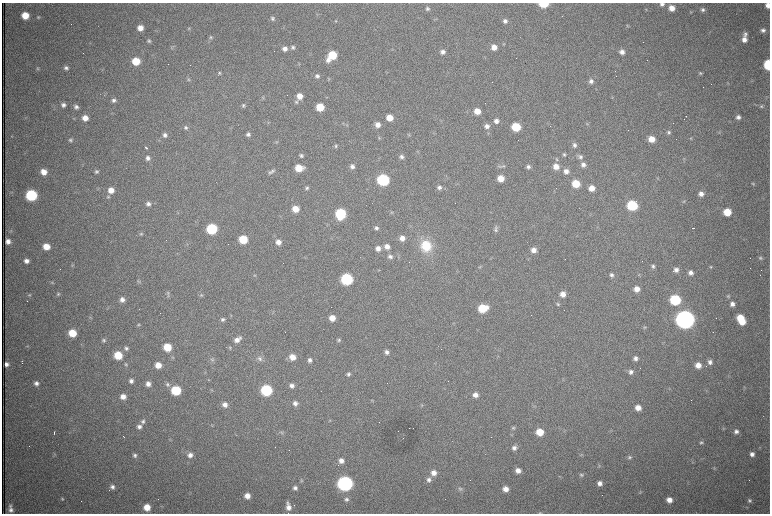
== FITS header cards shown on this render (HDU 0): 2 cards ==
NAXIS1  =                 1536 /fastest changing axis
NAXIS2  =                 1023 /next to fastest changing axis

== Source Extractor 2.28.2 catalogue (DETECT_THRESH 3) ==
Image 1536 x 1023 px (HDU 0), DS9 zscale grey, zoomed out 1/2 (1 PNG px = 2 x 2 image px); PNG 772 x 516 px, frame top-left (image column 1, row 1022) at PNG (2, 3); no overlay
Background 1070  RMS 16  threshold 49.5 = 3 sigma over >= 5 px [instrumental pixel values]
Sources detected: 325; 71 cannot appear on this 1/2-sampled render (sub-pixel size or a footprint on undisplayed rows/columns) and are not listed; the other 254 listed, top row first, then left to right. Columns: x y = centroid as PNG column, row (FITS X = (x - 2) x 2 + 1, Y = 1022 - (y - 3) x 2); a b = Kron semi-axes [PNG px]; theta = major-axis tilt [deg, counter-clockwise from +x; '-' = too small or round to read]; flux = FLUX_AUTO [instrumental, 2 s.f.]
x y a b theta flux
544 4 6 4 1 1.2e+05
662 4 5 4 - 1.0e+04
768 5 5 4 - 2.4e+04
672 8 5 5 - 3.4e+04
427 9 5 5 - 6.3e+03
703 10 5 5 - 8.9e+03
25 15 5 5 - 6.6e+04
38 17 5 5 - 5.3e+03
272 19 5 5 - 7.3e+03
435 19 4 2 - 2.5e+03
336 21 4 3 - 2.4e+03
505 21 6 5 - 1.2e+04
627 26 5 4 - 3.7e+03
140 28 5 5 - 3.1e+04
189 28 5 4 - 4.3e+03
763 30 6 5 - 1.2e+04
745 34 6 5 - 9.2e+03
211 38 6 5 - 6.4e+03
744 39 6 5 - 2.3e+04
149 41 5 4 - 5.9e+03
503 44 4 4 - 3.6e+03
171 47 4 3 - 3.8e+03
293 47 6 5 - 9.4e+03
494 47 6 5 - 2.9e+04
285 49 6 5 - 1.8e+04
443 52 5 5 - 1.3e+04
622 52 6 5 - 1.7e+04
332 55 6 6 - 1.2e+05
328 60 6 6 - 1.7e+04
136 61 6 5 - 9.0e+04
190 65 2 1 - 9.9e+04
299 65 4 2 - 2.2e+03
768 65 6 4 89 2.1e+05
38 68 5 5 - 4.9e+03
66 68 5 5 - 1.0e+04
219 73 5 4 - 5.0e+03
700 73 5 4 - 4.9e+03
317 76 5 5 - 9.3e+03
189 79 6 4 -38 4.7e+03
329 79 5 3 - 3.3e+03
591 81 6 6 - 1.4e+04
727 83 3 2 - 2.2e+03
300 96 6 5 - 3.2e+04
612 97 5 3 - 2.8e+03
263 98 6 3 -34 3.5e+03
114 100 5 5 - 1.1e+04
296 102 6 5 - 6.7e+03
63 105 5 5 - 1.2e+04
243 105 5 4 - 6.1e+03
761 106 5 5 - 6.1e+03
76 107 5 5 - 1.2e+04
320 107 6 5 - 9.3e+04
477 111 6 5 - 4.2e+04
738 117 5 5 - 1.2e+04
85 118 5 5 - 3.1e+04
389 118 6 5 - 4.3e+04
496 121 6 5 - 1.7e+04
268 122 4 3 - 2.8e+03
343 123 4 2 - 2.4e+03
587 124 4 4 - 3.6e+03
377 125 6 5 - 2.4e+04
487 126 6 6 - 1.6e+04
186 127 5 5 - 8.4e+03
516 127 6 5 - 1.3e+05
669 132 5 5 - 7.6e+03
719 132 4 3 - 3.1e+03
248 134 5 5 - 9.8e+03
408 134 5 4 - 4.5e+03
165 135 6 6 - 1.3e+04
379 138 5 4 - 3.8e+03
691 138 5 2 - 2.5e+03
651 139 6 6 - 4.4e+04
70 140 5 5 - 7.2e+03
575 145 5 5 - 1.0e+04
336 146 5 4 - 5.5e+03
146 148 4 2 - 8.9e+03
418 151 3 2 - 2.4e+03
564 154 5 4 - 6.3e+03
301 156 5 4 - 7.9e+03
401 157 6 5 - 1.1e+04
580 157 6 6 - 1.0e+04
148 158 6 5 - 1.2e+04
557 159 6 4 -45 5.9e+03
683 159 5 2 - 2.8e+03
583 165 6 6 - 1.6e+04
352 166 6 5 - 1.4e+04
503 166 7 5 4 8.3e+03
556 166 6 6 - 3.2e+04
528 167 5 5 - 9.7e+03
299 168 7 5 3 7.1e+04
96 171 5 5 - 7.0e+03
272 171 6 5 - 6.7e+03
566 171 6 6 - 1.9e+04
43 172 6 5 - 3.7e+04
270 172 6 5 - 6.6e+03
501 178 6 5 - 4.3e+04
657 178 5 4 - 3.4e+03
383 180 6 6 - 4.8e+05
576 184 6 5 - 8.4e+04
753 184 5 4 - 4.7e+03
439 187 6 5 - 1.0e+04
307 188 5 4 - 6.7e+03
592 188 6 5 - 3.5e+04
111 190 6 6 - 3.5e+04
701 194 6 5 - 2.0e+04
31 195 6 6 - 3.7e+05
108 197 6 5 - 6.6e+03
684 201 5 4 - 4.5e+03
148 204 6 6 - 1.4e+04
632 205 6 6 - 2.6e+05
295 209 6 5 - 4.7e+04
391 212 5 4 - 3.7e+03
727 212 6 6 - 8.4e+04
178 213 3 2 - 2.1e+03
340 214 7 6 - 2.8e+05
376 228 5 4 - 8.3e+03
693 228 3 1 - 3.0e+03
212 229 6 6 - 2.9e+05
496 229 9 5 86 9.6e+03
141 234 5 5 - 5.6e+03
402 238 6 5 - 2.4e+04
243 239 6 5 - 1.1e+05
8 241 4 4 - 1.8e+04
278 242 6 5 - 2.4e+04
387 246 6 6 - 2.2e+04
426 246 14 12 -64 1.1e+05
46 247 5 5 - 5.1e+04
378 248 6 6 - 2.0e+04
533 250 6 5 - 2.3e+04
390 256 6 5 - 1.1e+04
760 258 6 5 - 7.4e+03
26 261 5 5 - 1.7e+04
72 265 5 4 - 4.1e+03
653 266 5 5 - 7.9e+03
480 267 5 3 - 3.3e+03
711 267 4 4 - 3.6e+03
379 270 3 3 - 2.3e+03
676 270 6 5 - 1.5e+04
690 272 6 5 - 1.7e+04
254 275 5 4 - 4.1e+03
612 275 5 5 - 8.9e+03
638 275 3 2 - 2.2e+03
347 279 6 6 - 4.4e+05
52 282 5 4 - 3.8e+03
139 282 7 3 -40 4.9e+03
637 289 6 5 - 3.0e+04
167 293 6 4 -68 5.8e+03
58 294 5 4 - 6.0e+03
563 294 6 5 - 2.7e+04
29 295 5 4 - 4.6e+03
201 295 5 5 - 5.5e+03
728 296 5 4 - 5.2e+03
122 300 5 5 - 1.8e+04
675 300 6 6 - 2.7e+05
558 304 6 4 -47 6.3e+03
732 304 5 5 - 1.6e+04
483 308 7 6 - 1.2e+05
273 312 4 2 - 2.2e+03
231 316 3 3 - 2.6e+03
90 318 5 4 - 3.9e+03
332 318 6 5 - 3.9e+04
740 318 6 5 - 6.9e+04
222 319 6 5 - 8.2e+03
685 319 7 7 - 4.3e+06
742 321 6 5 - 5.7e+04
139 324 5 5 - 4.6e+03
644 327 5 5 - 5.5e+03
72 333 6 5 - 8.4e+04
237 339 9 5 35 2.2e+04
103 340 5 5 - 6.4e+03
339 340 5 4 - 5.3e+03
27 346 5 3 - 3.5e+03
167 347 6 5 - 9.3e+04
230 347 5 4 - 4.4e+03
126 348 6 5 - 8.8e+03
387 352 5 5 - 1.2e+04
118 355 6 6 - 9.6e+04
172 357 5 3 - 3.4e+03
292 357 6 6 - 3.9e+04
636 358 5 5 - 1.3e+04
260 359 8 7 - 1.4e+04
212 360 7 5 -36 7.9e+03
310 360 5 5 - 1.2e+04
710 362 6 6 - 1.3e+04
435 363 4 2 - 2.1e+03
6 364 4 4 - 1.3e+04
126 364 5 4 - 5.1e+03
158 365 6 5 - 3.9e+04
698 365 6 6 - 3.1e+04
205 372 4 2 - 2.4e+03
631 372 5 5 - 1.2e+04
348 374 5 5 - 8.2e+03
131 381 6 5 - 1.3e+04
36 383 5 5 - 1.2e+04
148 384 5 5 - 1.9e+04
167 384 6 6 - 8.6e+03
292 386 5 5 - 1.4e+04
744 387 4 3 - 2.8e+03
176 390 6 6 - 2.0e+05
211 390 4 4 - 3.7e+03
266 390 6 6 - 3.6e+05
475 395 6 6 - 2.4e+04
123 396 6 5 - 2.6e+04
372 400 4 3 - 3.4e+03
295 403 6 5 - 1.4e+04
225 405 6 5 - 2.0e+04
422 405 5 3 - 3.6e+03
638 408 6 5 - 3.1e+04
330 420 4 4 - 3.3e+03
143 421 6 6 - 1.0e+04
139 427 6 6 - 1.5e+04
513 428 6 4 -23 5.3e+03
723 428 5 3 - 3.5e+03
54 431 2 1 - 3.4e+03
736 431 6 5 - 1.4e+04
282 432 6 5 - 5.9e+03
540 432 6 5 - 6.8e+04
54 433 2 1 - 2.3e+03
124 437 2 1 - 7.8e+02
170 440 4 3 - 3.0e+03
701 443 5 5 - 6.6e+03
514 448 6 6 - 1.5e+04
54 454 4 3 - 3.2e+03
752 454 6 5 - 1.6e+04
135 455 6 5 - 9.0e+03
190 455 6 6 - 2.0e+04
581 455 5 4 - 3.9e+03
630 457 5 5 - 7.3e+03
341 461 6 5 - 2.0e+04
599 466 6 3 -90 3.3e+03
714 468 4 3 - 3.6e+03
518 470 6 5 - 2.4e+04
434 473 7 6 - 2.5e+04
581 475 5 4 - 5.7e+03
429 480 6 6 - 1.4e+04
302 481 4 4 - 4.3e+03
345 483 7 6 - 1.5e+06
600 483 5 5 - 1.8e+04
112 487 6 5 - 1.3e+04
295 488 5 5 - 1.2e+04
460 489 7 6 - 9.3e+03
506 489 5 5 - 2.8e+04
640 492 5 4 - 4.5e+03
247 496 6 6 - 3.0e+04
62 499 5 4 - 4.8e+03
346 499 6 6 - 9.4e+03
669 500 5 5 - 2.8e+04
749 501 5 5 - 7.8e+03
287 502 5 4 - 6.4e+03
10 506 5 5 - 5.8e+03
147 507 6 6 - 4.8e+04
288 507 7 6 - 2.4e+04
11 510 7 6 - 1.3e+04
540 513 5 3 - 4.3e+03
At the frame edge (FLAGS 8, measured only in part): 5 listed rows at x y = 544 4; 662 4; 768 5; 768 65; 540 513
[71 sub-pixel or undisplayed-footprint detections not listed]